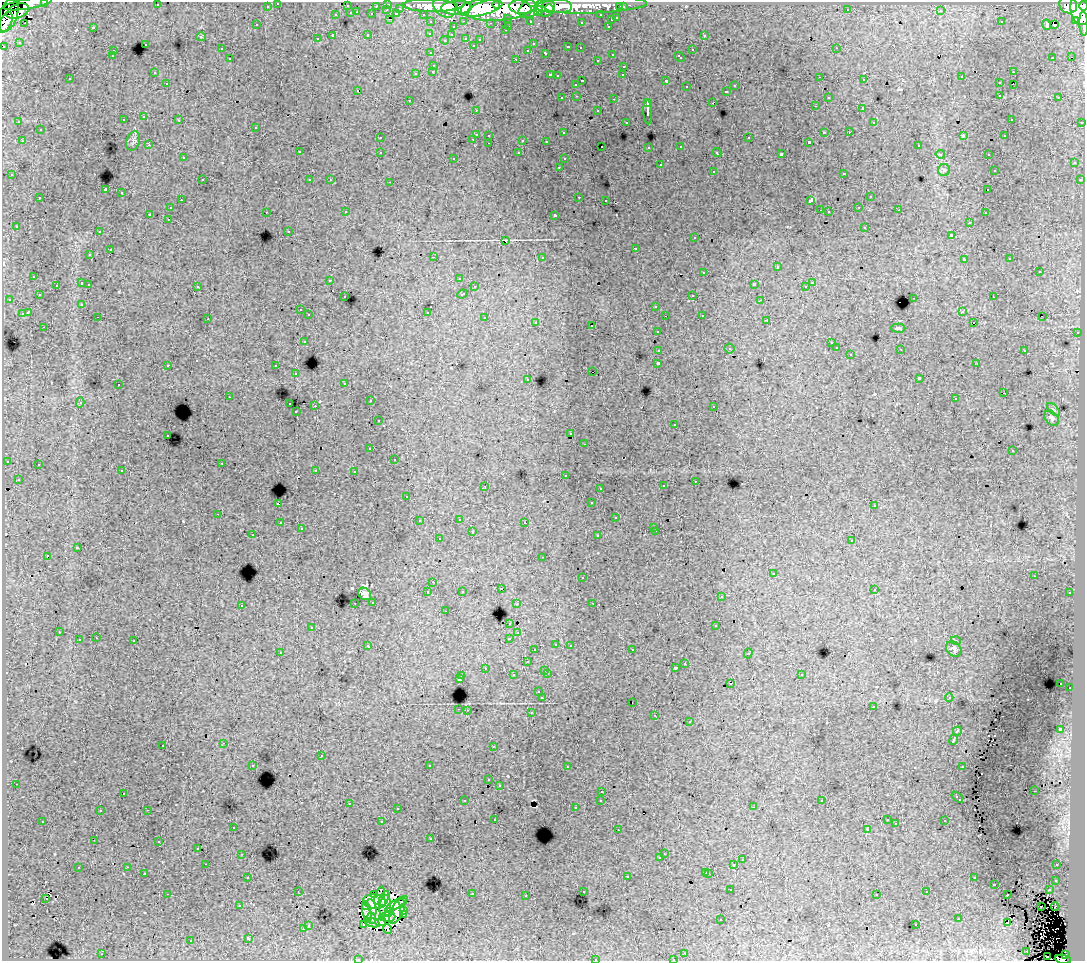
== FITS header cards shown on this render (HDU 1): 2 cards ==
NAXIS1  =                 1083
NAXIS2  =                  959

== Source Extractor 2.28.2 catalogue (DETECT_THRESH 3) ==
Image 1083 x 959 px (HDU 1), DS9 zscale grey, 1 PNG px = 1 image px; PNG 1087 x 963 px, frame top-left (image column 1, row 959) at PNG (2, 2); each listed source drawn as its Kron ellipse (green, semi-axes under 4 px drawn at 4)
Background 170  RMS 1.2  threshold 3.58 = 3 sigma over >= 5 px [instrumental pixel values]
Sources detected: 535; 9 with non-positive FLUX_AUTO (blend fragments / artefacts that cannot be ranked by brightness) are neither listed nor drawn; of the other 526, the 500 brightest by FLUX_AUTO listed and drawn (26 fainter detections omitted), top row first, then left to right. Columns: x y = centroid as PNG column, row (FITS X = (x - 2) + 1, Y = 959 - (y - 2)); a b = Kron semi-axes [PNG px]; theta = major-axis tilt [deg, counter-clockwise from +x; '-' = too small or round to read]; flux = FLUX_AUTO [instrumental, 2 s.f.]
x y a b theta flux
45 2 3 2 - 4500
278 3 3 3 - 2800
28 4 24 5 9 98000
388 4 3 3 - 5200
497 4 5 3 - 53000
157 5 3 2 - 160
590 5 56 8 2 200000
1068 5 9 8 - 120000
267 6 3 3 - 2200
347 6 3 3 - 840
376 6 3 2 - 1100
430 6 27 6 -1 250000
445 6 13 10 -45 190000
557 6 14 7 -6 180000
1083 6 4 2 - 77000
520 7 11 6 -11 250000
531 7 14 8 29 210000
545 7 9 9 - 230000
620 7 3 3 - 1600
623 7 3 3 - 2800
400 8 3 3 - 740
457 8 15 7 4 280000
479 8 21 8 10 480000
466 9 7 4 64 93000
502 9 34 11 7 690000
549 9 4 3 - 72000
848 9 3 2 - 100
387 10 3 2 - 210
941 10 3 3 - 150
1080 10 15 9 -79 430000
18 11 12 7 22 140000
538 11 5 4 - 92000
357 12 3 2 - 180
351 13 3 3 - 790
372 14 3 3 - 950
396 14 4 3 - 550
423 14 3 2 - 1900
8 15 17 9 72 210000
336 15 3 3 - 370
601 15 3 3 - 2200
508 18 3 3 - 1600
617 18 3 3 - 490
390 19 3 2 - 120
611 20 3 3 - 540
1076 20 4 3 - 9100
464 21 3 2 - 230
530 21 3 3 - 1700
6 22 11 5 66 180000
431 22 3 3 - 2300
581 22 3 3 - 110
1001 22 3 2 - 120
25 23 3 2 - 97
490 23 3 2 - 100
1084 24 12 4 -87 43000
257 25 3 3 - 200
1047 25 5 3 - 580
1054 25 3 2 - 120
509 26 3 2 - 470
608 26 3 2 - 470
93 27 3 3 - 800
453 27 3 3 - 330
505 30 3 2 - 210
430 33 3 3 - 150
368 35 3 3 - 370
452 35 4 3 - 140
704 35 3 3 - 390
333 36 3 3 - 1200
201 37 5 4 - 92
466 38 3 3 - 230
317 39 3 2 - 140
445 40 4 3 - 130
480 40 3 3 - 190
19 42 3 3 - 110
145 44 3 3 - 380
533 44 3 2 - 120
473 45 3 2 - 120
4 46 3 3 - 1000
568 47 3 3 - 320
580 48 3 2 - 130
836 48 3 2 - 180
221 49 3 3 - 190
528 50 3 3 - 230
692 50 3 3 - 500
113 51 3 2 - 410
431 53 3 3 - 190
546 53 3 3 - 600
612 54 3 2 - 240
112 56 3 3 - 170
680 57 6 3 -43 380
1053 57 3 2 - 200
1071 57 3 2 - 110
230 59 3 3 - 410
516 59 3 2 - 510
597 60 3 3 - 300
434 65 3 3 - 270
624 66 3 3 - 340
433 71 3 3 - 280
1013 72 3 2 - 360
154 73 3 3 - 170
416 73 3 3 - 320
550 75 3 2 - 380
623 75 3 2 - 190
557 76 3 3 - 230
820 77 3 2 - 90
962 77 3 2 - 76
70 79 3 3 - 170
864 80 3 2 - 220
582 81 3 2 - 600
666 81 3 3 - 910
167 83 3 2 - 280
999 83 3 3 - 340
576 84 3 3 - 210
1013 84 2 2 - 150
735 86 3 3 - 280
686 87 3 3 - 240
358 90 3 3 - 400
726 91 3 3 - 380
1000 95 3 2 - 190
577 96 3 2 - 160
828 97 3 3 - 200
1059 97 3 2 - 190
562 98 3 3 - 180
614 99 3 2 - 500
409 100 3 2 - 230
648 102 4 3 - 1100
713 103 4 2 - 300
815 106 3 2 - 220
863 109 3 3 - 580
476 110 3 3 - 86
598 111 3 3 - 290
648 112 12 3 -88 2100
144 117 3 3 - 280
1011 119 3 2 - 140
123 120 3 3 - 230
179 120 3 3 - 230
19 122 3 3 - 160
626 122 3 2 - 140
1082 122 3 2 - 850
874 123 3 3 - 160
256 127 3 3 - 380
40 130 3 3 - 400
824 132 3 2 - 670
849 132 3 2 - 110
563 133 3 3 - 210
476 134 3 3 - 710
489 135 3 3 - 270
963 136 4 2 - 510
1004 136 3 2 - 99
380 138 3 2 - 230
749 138 3 3 - 420
473 139 3 2 - 300
523 140 3 3 - 730
22 141 3 2 - 310
133 141 10 6 72 250
546 141 3 3 - 190
809 142 3 3 - 130
489 143 3 2 - 230
149 145 3 3 - 170
918 145 3 2 - 140
602 146 2 2 - 120
681 146 3 3 - 130
649 147 3 3 - 150
299 152 3 3 - 360
380 152 3 3 - 190
519 153 3 3 - 180
717 153 4 3 - 280
781 154 4 3 - 1500
940 154 4 4 - 180
988 154 3 2 - 270
183 158 3 2 - 150
454 158 2 2 - 79
564 159 3 3 - 170
1074 163 3 3 - 220
660 165 3 3 - 540
559 167 3 2 - 280
944 170 6 6 - 180
994 170 3 3 - 200
713 171 3 3 - 300
844 173 3 3 - 370
12 175 3 3 - 170
202 180 3 2 - 350
310 180 3 3 - 230
330 180 3 2 - 130
1080 180 3 3 - 190
390 182 3 2 - 170
105 190 3 3 - 8700
988 190 3 3 - 360
122 193 3 3 - 760
579 197 3 2 - 420
870 197 3 3 - 380
40 198 3 3 - 380
181 200 3 2 - 210
606 200 3 2 - 220
810 201 4 3 - 1200
859 207 3 2 - 130
171 208 3 3 - 270
820 210 2 2 - 65
899 210 2 2 - 150
266 212 3 2 - 240
346 212 3 2 - 320
829 212 3 3 - 870
985 213 3 2 - 190
150 214 3 3 - 1600
555 215 4 3 - 2100
168 219 3 2 - 180
970 222 3 2 - 180
16 226 3 3 - 250
865 227 3 3 - 360
289 231 3 3 - 230
99 232 3 2 - 210
951 235 3 3 - 560
695 238 3 3 - 310
506 241 3 2 - 330
636 248 3 3 - 530
110 250 3 3 - 510
90 255 3 3 - 230
433 257 2 2 - 630
542 257 3 3 - 610
1010 259 3 3 - 130
964 260 3 2 - 110
777 267 3 3 - 540
704 272 3 3 - 520
1039 272 3 3 - 510
34 276 3 3 - 320
459 278 3 3 - 92
330 280 3 2 - 150
82 283 3 3 - 570
812 283 4 3 - 170
89 284 3 2 - 230
754 284 4 3 - 900
56 285 3 2 - 190
197 286 3 3 - 370
474 287 3 3 - 160
805 287 3 3 - 79
462 294 5 3 - 320
39 295 3 3 - 180
693 295 3 2 - 340
345 297 3 3 - 210
993 297 3 2 - 170
914 298 3 2 - 270
9 299 3 2 - 230
761 300 3 3 - 75
82 304 3 3 - 110
656 306 3 3 - 460
300 310 3 2 - 210
962 311 3 3 - 140
28 312 4 3 - 1600
427 312 3 3 - 610
22 314 4 3 - 720
309 315 3 3 - 280
702 315 3 2 - 160
665 316 2 2 - 87
98 317 3 2 - 220
1042 317 2 2 - 94
485 318 3 3 - 240
208 319 3 2 - 93
767 320 3 2 - 170
536 322 3 3 - 240
974 323 3 3 - 160
592 326 3 2 - 110
44 327 3 2 - 190
898 328 7 4 -2 150
657 331 3 3 - 210
1077 333 3 2 - 320
304 341 3 3 - 280
831 343 3 2 - 76
836 348 3 3 - 160
729 349 5 5 - 140
901 349 2 2 - 64
659 350 4 3 - 970
1025 350 3 3 - 660
850 354 3 2 - 130
658 363 3 3 - 2200
977 364 3 2 - 82
168 365 3 2 - 350
276 366 3 3 - 370
593 372 3 2 - 490
296 374 3 2 - 300
528 379 3 2 - 140
919 379 4 3 - 1700
345 383 3 3 - 180
118 385 3 2 - 250
1003 393 2 2 - 110
229 397 2 2 - 77
955 399 3 3 - 200
370 401 3 2 - 220
80 403 5 4 - 130
290 404 3 2 - 470
315 406 2 2 - 530
714 406 3 2 - 300
1053 409 8 4 -44 140
296 412 3 2 - 130
1051 418 9 6 -48 240
378 421 3 3 - 190
675 424 3 3 - 200
571 433 3 2 - 98
168 435 3 2 - 240
585 444 3 2 - 71
370 449 3 2 - 85
1013 451 3 2 - 120
394 459 3 2 - 64
7 461 3 3 - 350
222 463 2 2 - 210
38 465 3 3 - 340
316 470 3 2 - 290
122 471 3 2 - 190
354 471 3 3 - 160
565 475 3 3 - 320
18 479 3 2 - 110
695 481 3 2 - 140
485 486 3 2 - 83
663 486 3 3 - 230
600 488 3 2 - 150
407 496 3 2 - 88
591 503 3 3 - 210
278 504 3 3 - 910
874 506 3 3 - 110
218 514 3 2 - 200
616 518 3 3 - 340
459 519 3 3 - 140
419 521 3 2 - 72
525 522 3 2 - 220
280 523 3 2 - 270
654 527 2 2 - 100
301 529 3 2 - 110
656 531 3 2 - 140
472 532 3 2 - 290
253 535 3 2 - 210
598 536 3 3 - 260
439 539 3 3 - 210
852 541 3 3 - 330
77 548 3 3 - 890
47 557 3 3 - 700
543 557 3 2 - 78
773 573 3 3 - 260
1034 576 2 2 - 64
582 578 3 3 - 250
433 582 3 2 - 110
501 589 3 3 - 320
874 589 3 2 - 170
428 591 3 3 - 150
462 591 3 3 - 150
1070 593 3 3 - 290
365 594 7 5 -43 370
721 597 3 3 - 68
373 602 3 3 - 320
355 603 3 2 - 250
593 603 3 2 - 74
517 604 4 3 - 95
241 605 3 3 - 370
445 611 3 2 - 75
510 623 4 3 - 150
716 626 3 3 - 530
312 627 3 3 - 290
59 632 3 2 - 190
518 633 3 3 - 120
96 638 3 2 - 160
509 638 3 3 - 230
79 640 3 3 - 610
134 641 3 3 - 940
956 641 5 3 - 72
556 644 2 2 - 70
570 645 3 2 - 220
368 646 4 3 - 280
954 649 8 6 -45 260
535 650 3 2 - 110
632 650 3 2 - 250
280 652 3 3 - 120
748 653 5 3 - 570
527 662 3 3 - 340
685 663 3 2 - 370
485 668 3 2 - 190
675 668 3 3 - 310
545 670 3 3 - 310
547 673 3 2 - 230
801 674 3 3 - 380
513 675 3 2 - 140
462 676 3 2 - 140
459 679 3 3 - 630
1061 683 3 2 - 130
731 684 3 2 - 230
1070 688 2 2 - 370
539 692 3 3 - 210
542 698 3 3 - 790
949 698 4 4 - 83
632 702 2 2 - 160
873 707 3 2 - 150
459 709 3 2 - 120
467 710 2 2 - 150
531 712 3 2 - 160
655 715 3 2 - 80
690 722 3 3 - 340
1060 729 4 3 - 2400
957 731 5 3 - 760
954 740 5 3 - 4300
223 743 3 2 - 210
163 745 3 3 - 360
493 746 3 3 - 87
321 756 3 3 - 630
253 765 3 3 - 230
430 766 3 3 - 3000
963 766 4 3 - 620
567 767 3 2 - 160
489 780 3 3 - 200
16 784 2 2 - 130
499 785 3 3 - 240
602 791 3 2 - 260
1034 791 3 2 - 230
123 793 3 3 - 270
957 797 7 3 -42 980
601 800 3 3 - 320
465 801 3 3 - 260
822 801 3 3 - 180
349 803 3 2 - 260
753 807 3 2 - 150
575 808 3 3 - 210
397 809 3 2 - 240
147 810 3 2 - 520
100 811 3 2 - 120
495 819 3 2 - 140
887 820 3 2 - 160
43 821 3 2 - 98
945 821 3 3 - 430
382 822 3 3 - 820
896 824 3 3 - 120
233 827 3 2 - 220
867 829 3 3 - 110
618 830 3 2 - 130
431 838 3 2 - 110
94 840 3 2 - 64
159 842 3 3 - 310
198 848 3 3 - 170
242 854 3 2 - 230
664 854 2 2 - 160
660 858 3 3 - 210
742 860 3 3 - 250
206 864 2 2 - 170
734 865 3 3 - 730
1057 865 3 2 - 210
128 867 3 2 - 280
78 868 3 3 - 390
706 872 3 3 - 380
144 873 3 3 - 500
709 873 3 3 - 570
627 876 3 3 - 520
248 877 3 2 - 300
974 878 3 3 - 330
1056 880 3 3 - 410
994 884 3 3 - 920
731 890 3 2 - 94
1049 890 3 3 - 420
298 891 3 2 - 77
583 891 3 3 - 260
927 892 3 2 - 180
167 894 3 2 - 1200
472 894 3 3 - 570
374 895 3 2 - 130
379 895 9 4 70 180
877 895 3 3 - 250
1007 895 2 2 - 72
526 896 3 2 - 170
384 898 8 4 62 200
46 899 3 2 - 410
374 901 11 7 -6 470
402 902 3 3 - 140
397 904 13 3 31 240
239 906 3 3 - 230
385 906 11 6 84 530
1041 906 3 2 - 66
365 907 4 2 - 170
372 907 8 4 -69 490
1055 907 4 2 - 82
403 910 4 3 - 110
397 911 13 6 65 140
367 912 11 4 -78 520
389 912 4 3 - 180
404 915 3 2 - 110
387 917 8 5 4 76
372 918 6 4 -72 280
721 919 3 2 - 96
959 919 3 3 - 500
380 922 5 2 - 170
1007 922 3 3 - 180
372 923 8 4 -17 170
308 925 3 3 - 380
364 925 3 2 - 200
916 925 3 2 - 260
303 929 3 3 - 560
387 929 4 2 - 150
248 938 3 3 - 1600
191 941 3 2 - 130
1027 951 3 2 - 87
685 953 3 2 - 230
102 954 3 2 - 450
1065 955 4 4 - 58000
1047 956 2 2 - 430
358 959 3 2 - 170
595 959 3 2 - 390
673 959 3 2 - 170
1063 959 8 4 -8 110000
At the frame edge (FLAGS 8, measured only in part): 11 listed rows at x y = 45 2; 278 3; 28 4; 1083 6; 6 22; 1084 24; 4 46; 358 959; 595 959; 673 959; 1063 959
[26 fainter detections neither listed nor drawn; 9 non-positive-flux detections neither listed nor drawn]